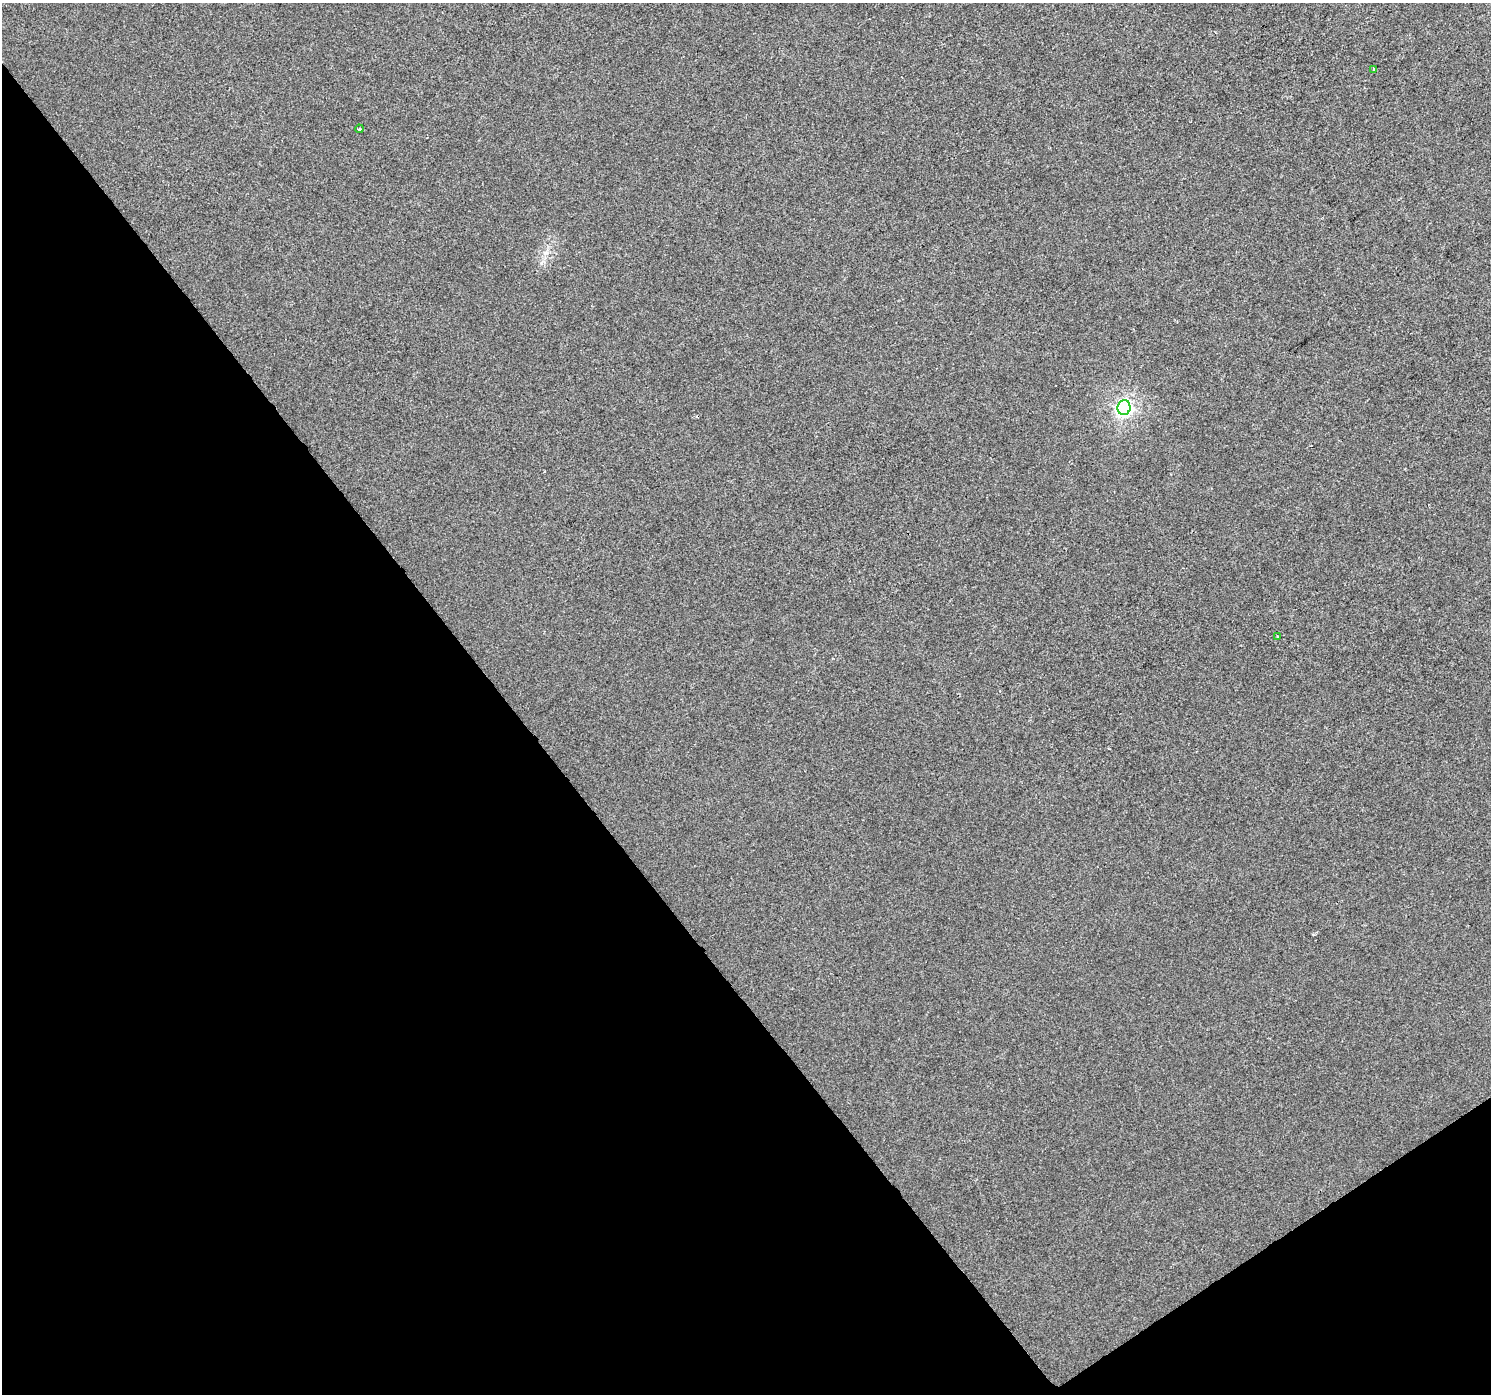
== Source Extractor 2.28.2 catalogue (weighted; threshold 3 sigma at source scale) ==
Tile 14 of 4 x 4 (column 2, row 4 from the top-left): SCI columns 1492-2980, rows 193-1584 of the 5957 x 5889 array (HDU 1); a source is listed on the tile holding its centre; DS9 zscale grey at full resolution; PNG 1493 x 1396 px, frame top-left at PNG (2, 3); each listed source drawn as its Kron ellipse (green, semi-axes under 4 px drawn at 4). Shown black and unused: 37% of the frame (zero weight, under 2 of 3 exposures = <1% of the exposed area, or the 3 px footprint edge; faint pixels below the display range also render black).
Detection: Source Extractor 2.28.2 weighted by HDU 2 'WHT'; one run over the whole footprint, this tile lists its part. Background -2.38e-04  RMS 0.0056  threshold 0.0251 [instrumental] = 3 sigma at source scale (4.5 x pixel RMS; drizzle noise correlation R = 1.50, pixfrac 1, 0.0396/0.0396 arcsec/px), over >= 5 px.
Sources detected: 4; all 4 listed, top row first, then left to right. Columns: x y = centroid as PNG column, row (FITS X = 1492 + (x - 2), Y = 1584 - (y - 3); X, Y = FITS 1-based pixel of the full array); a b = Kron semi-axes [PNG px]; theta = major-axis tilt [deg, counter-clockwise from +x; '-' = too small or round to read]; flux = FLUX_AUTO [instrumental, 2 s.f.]
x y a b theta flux
1374 69 4 3 - 0.88
359 129 4 3 - 1.1
1124 408 7 6 - 180
1278 637 3 3 - 1.2